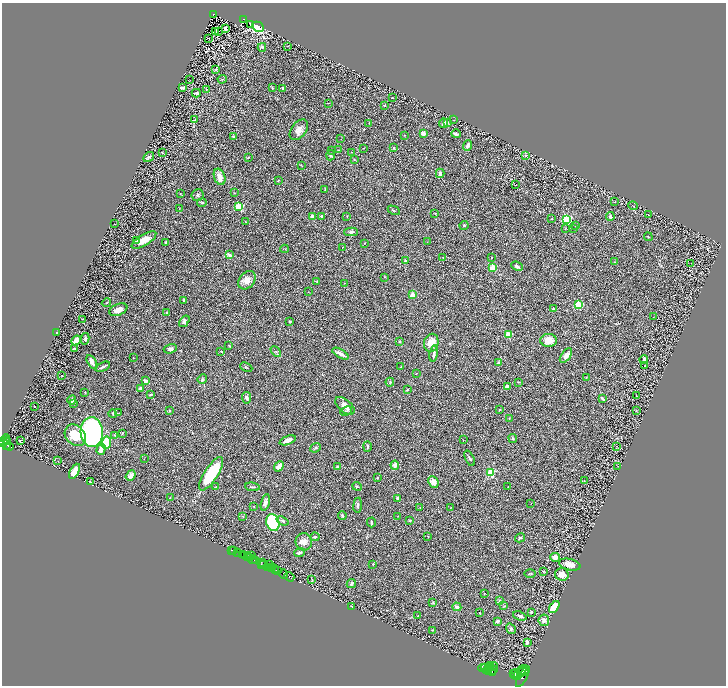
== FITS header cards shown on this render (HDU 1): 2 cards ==
NAXIS1  =                 1448
NAXIS2  =                 1367

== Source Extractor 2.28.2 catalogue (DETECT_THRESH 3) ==
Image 1448 x 1367 px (HDU 1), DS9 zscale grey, zoomed out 1/2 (1 PNG px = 2 x 2 image px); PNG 728 x 688 px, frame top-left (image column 1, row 1366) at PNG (2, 3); each listed source drawn as its Kron ellipse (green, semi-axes under 4 px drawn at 4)
Background 0.433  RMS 0.028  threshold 0.085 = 3 sigma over >= 5 px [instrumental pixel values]
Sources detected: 310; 39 cannot appear on this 1/2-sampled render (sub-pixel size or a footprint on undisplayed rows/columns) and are neither listed nor drawn; the other 271 listed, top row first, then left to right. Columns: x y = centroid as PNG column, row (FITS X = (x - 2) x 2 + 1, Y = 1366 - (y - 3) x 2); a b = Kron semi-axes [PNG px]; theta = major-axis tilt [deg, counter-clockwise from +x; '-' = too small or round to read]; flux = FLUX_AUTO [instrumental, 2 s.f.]
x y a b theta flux
213 14 3 3 - 72
243 19 2 2 - 47
250 24 2 1 - 2.5
258 27 6 4 -27 290
225 29 2 2 - 120
216 31 2 1 - 2.4
218 31 3 1 - 51
209 39 2 1 - 1.7
288 46 2 1 - 1.9
262 47 4 4 - 6.7
216 69 3 2 - 2.8
222 79 5 2 - 5.3
190 80 2 2 - 2.3
183 88 3 2 - 18
272 88 4 3 - 3.9
282 88 2 2 - 6
206 89 2 2 - 2.5
196 93 4 2 - 13
392 98 2 2 - 2.6
328 103 3 2 - 2.3
384 105 2 2 - 11
194 120 4 3 - 4.5
454 120 2 1 - 1.4
369 123 2 1 - 1.4
443 123 5 3 - 17
447 123 3 2 - 6.8
299 130 12 7 52 38
423 133 2 2 - 110
456 134 5 3 - 8.7
405 135 3 2 - 2.3
234 137 4 3 - 8.3
341 139 2 1 - 1.4
467 146 5 3 - 24
394 147 2 2 - 6
364 148 2 2 - 1.7
332 150 2 1 - 1.8
338 150 2 1 - 1.6
351 152 3 2 - 2.2
162 153 3 2 - 2.2
331 155 5 4 - 7.5
526 155 3 3 - 4.1
149 157 6 2 35 8.7
248 158 3 2 - 3.5
354 160 3 2 - 3.1
301 165 3 1 - 2.3
440 173 4 3 - 17
220 177 8 5 -70 34
278 180 3 2 - 3.2
516 185 2 1 - 1.2
325 189 3 2 - 3.3
180 193 2 2 - 3.4
234 193 3 2 - 2.8
197 195 6 6 - 12
202 202 5 4 - 6.9
615 202 2 1 - 2.4
239 206 3 3 - 360
633 206 5 2 - 2.9
179 209 3 2 - 1.8
394 210 6 2 -27 3.9
435 213 3 2 - 3.2
648 215 2 1 - 1.5
312 216 3 3 - 17
321 216 3 3 - 8.2
347 216 3 2 - 2.3
610 216 4 3 - 17
552 219 3 2 - 2.4
566 219 3 3 - 720
246 222 3 2 - 2.8
114 224 2 1 - 1.7
464 225 4 4 - 6.6
575 226 3 2 - 3.2
565 229 2 2 - 4
574 229 3 2 - 3.1
351 232 7 4 1 12
648 237 4 2 - 2.7
144 240 14 5 31 55
137 241 2 2 - 43
166 242 3 2 - 6.5
427 242 2 2 - 1.9
365 243 3 2 - 2.7
342 247 3 2 - 2
284 249 4 2 - 3.7
229 255 3 3 - 12
443 257 2 1 - 1.8
491 257 3 2 - 4.5
405 260 2 2 - 14
614 262 3 2 - 2.7
691 263 2 1 - 36
517 266 6 4 -25 14
493 267 2 2 - 210
385 277 2 2 - 2.4
247 280 10 7 49 44
317 281 3 2 - 5.6
344 283 2 1 - 1.2
308 292 2 1 - 1.6
412 295 2 2 - 110
183 300 4 3 - 6
106 303 5 2 - 4.1
579 305 3 3 - 380
553 309 3 2 - 2.6
118 310 9 5 23 35
167 313 4 3 - 9.3
653 317 2 1 - 1.3
83 319 2 2 - 2
184 321 6 4 52 11
289 321 2 2 - 3.9
56 333 3 2 - 2.6
508 335 3 3 - 190
85 339 6 3 78 10
76 340 5 3 - 93
549 340 8 6 0 57
399 341 3 2 - 5.9
431 343 9 7 75 63
229 345 3 1 - 2.9
74 349 4 2 - 6.3
170 349 7 4 17 13
221 351 2 2 - 1.8
276 352 6 2 -45 4.6
434 353 8 3 81 16
340 354 9 3 -30 33
566 356 8 4 55 27
133 358 2 1 - 2
644 360 4 3 - 20
92 362 8 3 -59 32
498 363 4 3 - 7.8
645 366 3 2 - 2.3
103 367 8 2 26 12
246 367 6 1 -24 2.8
401 367 2 2 - 10
416 373 2 1 - 1.5
62 376 2 1 - 1.5
586 377 3 2 - 2.5
202 379 5 3 - 5.8
145 381 3 2 - 28
390 382 4 2 - 4
519 382 3 3 - 3.3
507 386 3 3 - 22
141 389 4 2 - 29
407 390 2 2 - 6.6
85 392 3 2 - 3.6
151 394 3 2 - 6
637 396 3 2 - 3
247 398 6 4 -83 11
602 398 4 2 - 12
72 400 4 3 - 30
74 404 4 2 - 3.8
34 406 2 1 - 1.5
345 406 11 6 -41 39
500 410 3 2 - 5.5
169 411 3 3 - 4.6
346 411 6 3 25 9.7
636 411 2 2 - 2.2
118 413 2 1 - 1.8
113 414 4 2 - 3.6
509 418 3 2 - 3.1
92 432 15 11 -86 1300
122 433 3 3 - 4.8
75 435 12 9 -46 130
115 435 3 3 - 5.6
513 438 4 3 - 6
6 439 4 3 - 500
20 440 3 1 - 1.8
288 440 8 3 21 29
463 440 2 1 - 1.4
6 441 3 1 - 320
3 442 3 2 - 800
106 443 6 4 81 150
7 444 6 2 84 400
9 446 4 2 - 240
367 446 5 3 - 8.2
617 447 3 1 - 2.1
315 448 5 3 - 7
101 449 6 3 72 34
470 458 8 3 -67 10
144 459 2 1 - 1.4
58 461 3 2 - 2.4
395 465 4 4 - 18
279 466 5 4 - 38
618 466 2 1 - 1.7
337 467 4 4 - 6
74 471 8 4 63 74
491 472 3 3 - 360
211 474 19 6 57 290
131 476 6 4 51 33
377 478 2 2 - 3.7
90 481 2 1 - 2.2
584 481 2 1 - 4.6
433 482 6 5 - 34
357 486 5 3 - 6.5
508 486 2 1 - 1.2
215 487 3 2 - 2
252 487 7 2 -7 8.1
170 498 2 2 - 2.3
398 499 4 3 - 16
265 502 8 4 77 24
531 503 2 2 - 3.3
358 505 7 3 83 10
254 507 3 2 - 2.5
420 508 2 1 - 2.1
451 508 3 2 - 1.8
342 515 4 3 - 8
242 516 3 2 - 2.6
398 516 3 1 - 1.6
283 521 6 3 -22 9.1
410 521 4 2 - 4.3
273 522 9 6 -71 310
371 522 5 2 - 7.1
428 536 3 2 - 1.7
315 537 5 3 - 7.5
520 538 5 3 - 8.9
304 542 8 8 - 32
231 550 2 1 - 16
234 551 2 1 - 61
238 553 2 2 - 220
300 553 5 3 - 9.3
242 554 3 2 - 520
245 556 2 2 - 78
248 556 4 1 - 97
251 556 2 1 - 21
250 557 3 1 - 110
555 557 5 4 - 32
252 560 4 2 - 56
256 561 3 2 - 680
263 562 3 2 - 350
262 564 3 1 - 200
264 564 2 1 - 180
269 564 3 2 - 550
373 564 2 2 - 4.8
570 565 11 5 -13 51
268 567 3 2 - 250
271 567 2 1 - 310
275 568 3 2 - 940
276 570 2 1 - 220
278 570 3 2 - 480
543 571 3 2 - 4
284 574 4 2 - 620
530 574 5 2 - 4.6
562 574 7 6 - 51
289 577 5 2 - 720
312 579 3 2 - 2.7
351 583 5 3 - 11
484 593 2 2 - 2.6
499 601 3 2 - 2.4
433 602 3 3 - 3.9
351 606 3 2 - 1.7
504 606 3 2 - 3.4
457 607 4 4 - 18
554 607 7 3 54 130
531 612 2 2 - 11
480 613 3 1 - 2.1
418 616 2 2 - 2.6
520 616 7 4 -19 13
544 620 5 5 - 24
497 621 2 2 - 39
511 629 6 4 -55 9.3
432 630 3 2 - 2.3
527 642 4 3 - 16
490 666 3 2 - 1800
489 667 2 2 - 1200
493 667 5 3 - 3100
483 668 5 2 - 3900
485 668 4 2 - 4600
487 670 4 2 - 3000
493 670 5 3 - 2200
520 671 8 2 44 4000
523 672 6 2 38 2700
492 673 3 2 - 1500
513 673 3 3 - 3500
516 674 5 2 - 5100
518 676 3 2 - 2000
523 677 12 3 61 4700
At the frame edge (FLAGS 8, measured only in part): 1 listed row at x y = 3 442
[39 sub-pixel or undisplayed-footprint detections neither listed nor drawn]